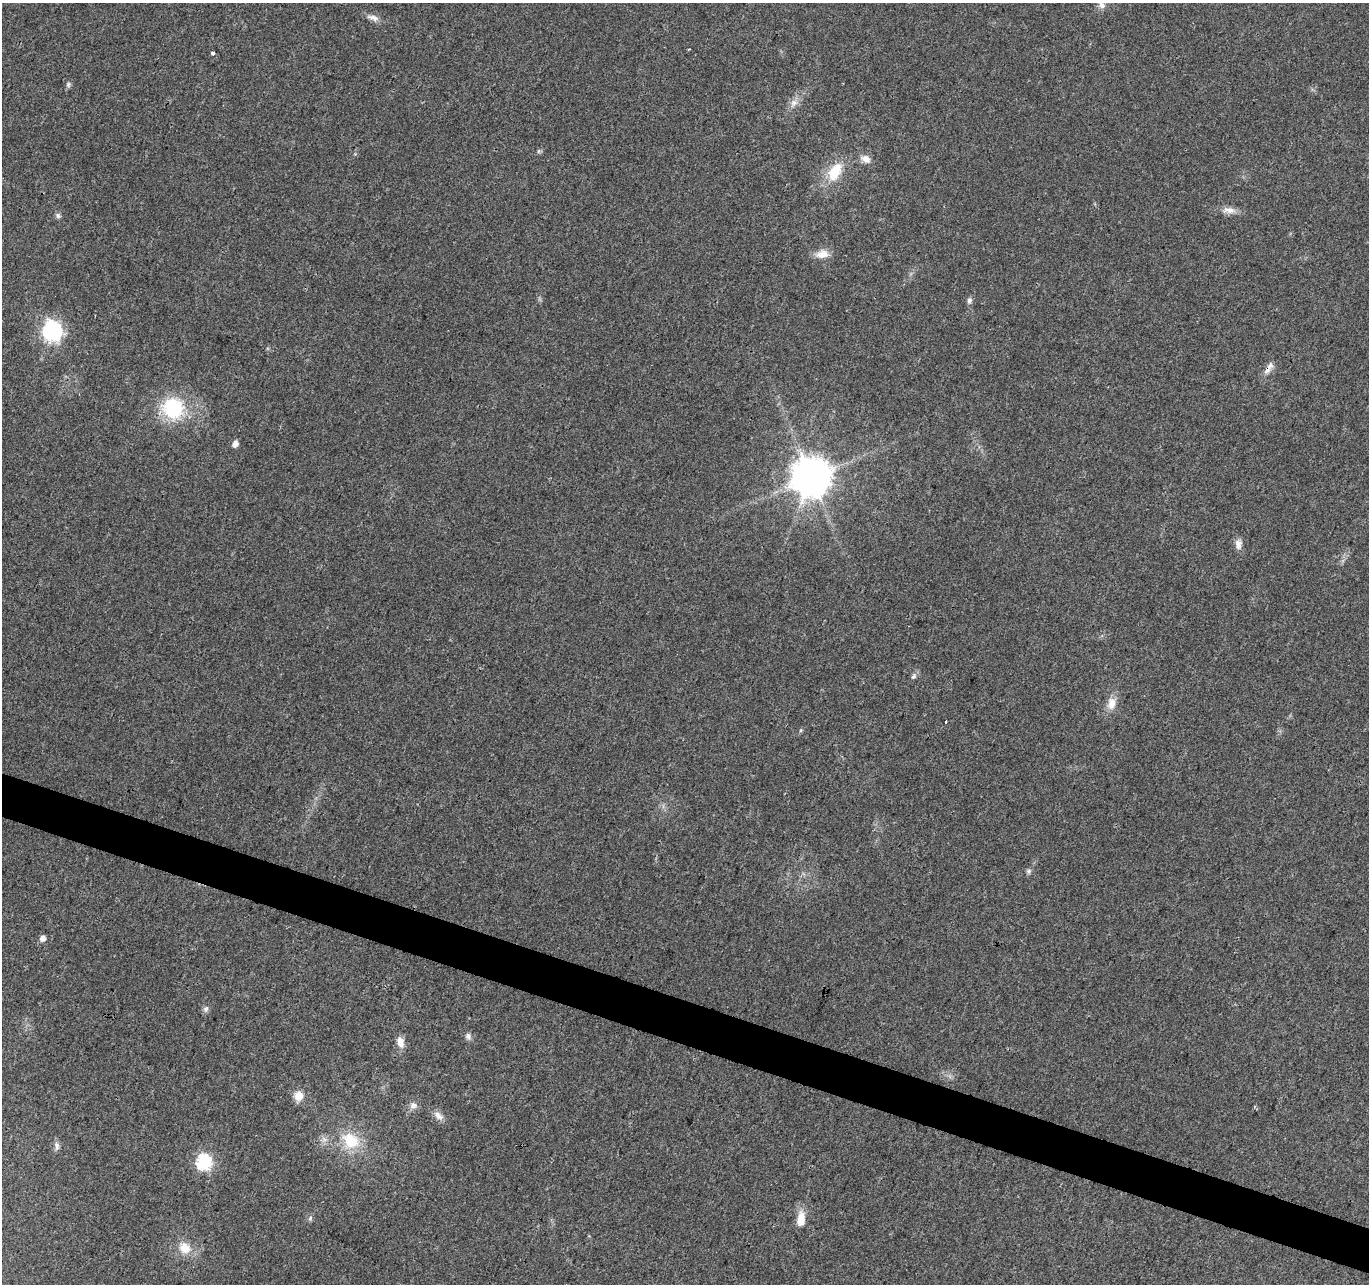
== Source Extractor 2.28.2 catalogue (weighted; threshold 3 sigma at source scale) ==
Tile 6 of 4 x 4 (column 2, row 2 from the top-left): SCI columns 1367-2733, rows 2778-4059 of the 5476 x 5619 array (HDU 1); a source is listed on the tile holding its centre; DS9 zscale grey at full resolution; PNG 1371 x 1286 px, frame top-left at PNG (2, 3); no overlay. Shown black and unused: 3% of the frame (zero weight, under 3 of 4 exposures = <1% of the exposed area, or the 3 px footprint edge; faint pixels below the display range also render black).
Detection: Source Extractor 2.28.2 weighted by HDU 2 'WHT'; one run over the whole footprint, this tile lists its part. Background 0.0267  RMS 0.0031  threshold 0.0138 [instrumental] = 3 sigma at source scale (4.5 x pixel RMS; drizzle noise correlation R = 1.50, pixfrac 1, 0.0396/0.0396 arcsec/px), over >= 5 px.
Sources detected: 37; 1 inside a brighter listed object's ellipse — not listed separately; the other 36 listed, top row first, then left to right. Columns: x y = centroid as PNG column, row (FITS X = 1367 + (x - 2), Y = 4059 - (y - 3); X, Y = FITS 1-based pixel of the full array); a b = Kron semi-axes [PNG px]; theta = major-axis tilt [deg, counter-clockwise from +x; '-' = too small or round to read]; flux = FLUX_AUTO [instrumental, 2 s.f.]
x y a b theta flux
1102 5 11 8 -61 1.6
373 18 18 7 -17 1.9
689 49 3 2 - 0.29
213 53 4 3 - 1.5
68 84 8 6 89 0.71
794 103 13 9 49 2.1
866 159 14 10 -28 2.2
835 172 27 15 60 9.2
1229 210 20 8 -6 2.5
58 215 8 7 - 0.81
822 254 17 10 9 3.5
969 300 9 6 77 0.91
52 330 8 7 - 140
1267 370 15 8 53 2.1
173 408 19 18 - 23
235 444 6 5 - 2.1
811 477 11 11 - 940
1238 544 13 8 -80 2
914 676 10 6 51 0.92
1111 703 17 11 79 3.5
946 722 3 3 - 1.3
801 730 6 3 71 0.4
1029 871 7 5 23 0.74
43 938 6 5 - 1.9
206 1009 8 7 - 1
468 1036 9 8 - 1.2
400 1042 15 9 -74 2.6
299 1096 11 11 - 3.3
414 1105 11 9 0 1.6
438 1116 14 9 -39 2
351 1141 23 19 -37 11
57 1146 11 6 -82 1.2
204 1162 7 7 - 63
802 1217 16 11 -90 3.6
310 1218 7 5 69 0.69
185 1248 17 14 -37 5.3
Overlapping masked pixels (flux is a lower limit): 1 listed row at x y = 1267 370
Isophote crosses this tile's border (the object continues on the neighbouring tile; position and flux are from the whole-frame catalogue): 1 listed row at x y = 1102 5